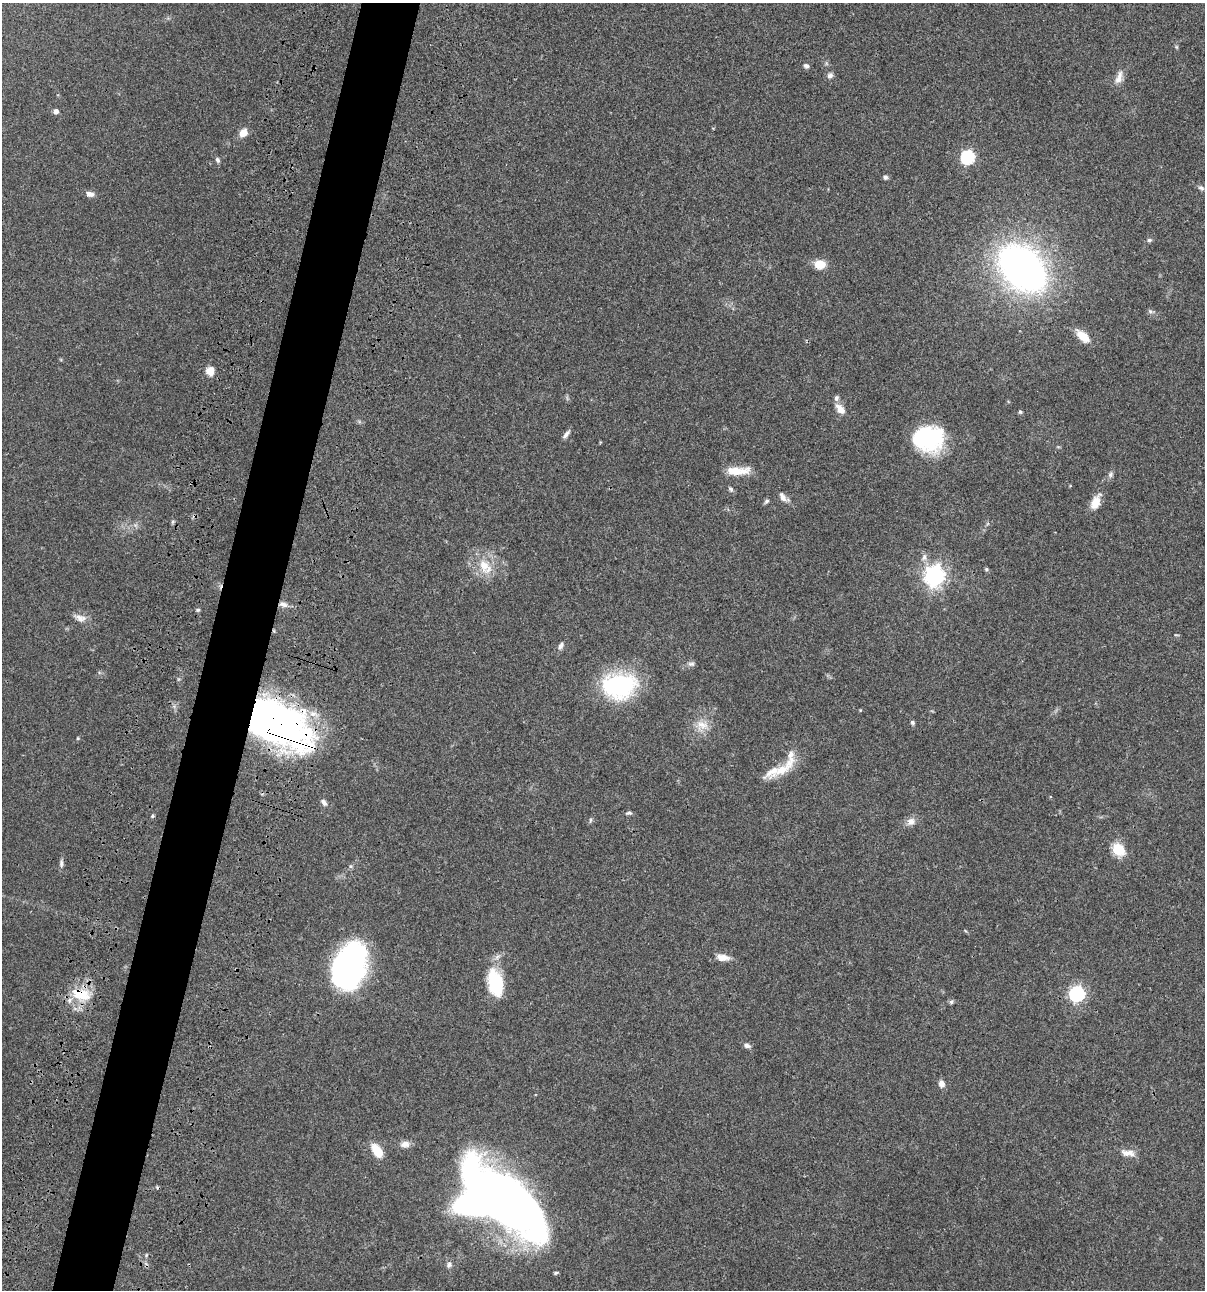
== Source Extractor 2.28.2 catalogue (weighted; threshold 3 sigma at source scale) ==
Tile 7 of 4 x 4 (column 3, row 2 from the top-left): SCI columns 2642-3844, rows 2698-3985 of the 5407 x 5392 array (HDU 1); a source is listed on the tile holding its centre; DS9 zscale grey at full resolution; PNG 1207 x 1292 px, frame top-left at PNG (2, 3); no overlay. Shown black and unused: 5% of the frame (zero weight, under 3 of 4 exposures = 9% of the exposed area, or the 3 px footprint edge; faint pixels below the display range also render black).
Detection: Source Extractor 2.28.2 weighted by HDU 2 'WHT'; one run over the whole footprint, this tile lists its part. Background 0.0474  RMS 0.0055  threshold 0.0247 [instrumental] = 3 sigma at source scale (4.5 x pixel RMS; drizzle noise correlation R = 1.50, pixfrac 1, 0.05/0.05 arcsec/px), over >= 5 px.
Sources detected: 77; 2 inside a brighter object's white glare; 2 cosmic-ray / hot-pixel residue — not listed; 2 inside a brighter listed object's ellipse — not listed separately; the other 71 listed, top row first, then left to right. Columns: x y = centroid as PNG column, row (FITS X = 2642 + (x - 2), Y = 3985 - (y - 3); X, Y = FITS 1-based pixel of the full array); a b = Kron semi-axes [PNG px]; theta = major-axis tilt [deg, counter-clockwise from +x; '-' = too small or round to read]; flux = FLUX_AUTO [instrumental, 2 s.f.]
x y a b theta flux
1176 47 6 4 -89 0.68
806 66 7 5 -21 1.5
830 75 9 7 67 2
1119 77 20 9 71 4.4
56 111 5 5 - 2.1
243 133 11 8 45 4.9
968 157 6 6 - 84
217 160 8 6 -66 1.3
885 177 5 5 - 1.6
1201 188 8 6 -20 1.4
90 194 11 7 -11 2.6
1149 240 7 5 3 1.1
820 264 10 8 -7 9.2
1022 268 33 22 -45 330
1150 311 8 6 -25 1.4
1083 336 17 9 -42 8.7
210 371 11 11 - 4.8
836 398 8 7 - 1.5
840 409 12 7 -52 5.3
1020 412 6 5 - 0.77
566 434 12 5 53 2
928 438 32 26 -4 50
738 471 28 9 2 9.9
1110 475 10 6 66 1.6
731 489 7 6 - 1.2
783 497 16 7 -43 3.4
766 501 7 5 37 1.1
1095 502 19 10 67 6.9
173 522 6 4 89 0.79
135 525 7 4 -18 1.1
924 557 11 8 66 2.5
485 567 26 16 -56 13
986 569 5 4 - 0.84
934 576 8 7 - 330
283 604 13 7 -12 3.2
198 610 6 5 - 0.8
80 618 19 9 -18 4.2
274 631 6 3 -71 0.6
1176 635 7 3 -12 0.51
561 646 11 5 60 2.1
691 664 9 6 -2 1.6
619 685 35 25 5 65
860 710 4 3 - 0.4
912 722 6 4 -49 1.1
277 724 58 33 -28 290
702 725 20 16 1 8.4
78 738 4 4 - 0.53
781 770 35 12 35 11
324 802 9 6 -54 1.9
629 813 9 5 5 1.1
152 816 5 4 - 0.73
590 820 8 4 82 0.83
911 821 13 10 26 3.6
1118 849 10 8 -44 19
61 863 12 5 -89 1.7
351 866 6 5 - 0.88
497 956 11 6 41 2.1
722 957 15 8 -7 5.2
349 966 43 27 72 140
497 985 21 17 -81 23
81 994 24 14 -14 17
1077 994 7 6 - 120
951 1002 6 5 - 1.1
747 1045 9 6 -24 2
941 1083 9 6 -74 3.1
405 1144 12 8 1 3.3
377 1151 17 9 -55 9.7
1128 1153 20 9 -9 4.9
504 1200 82 33 -41 580
449 1265 9 7 67 1.8
556 1273 6 3 21 0.74
Overlapping masked pixels (flux is a lower limit): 4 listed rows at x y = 283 604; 274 631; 277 724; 81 994